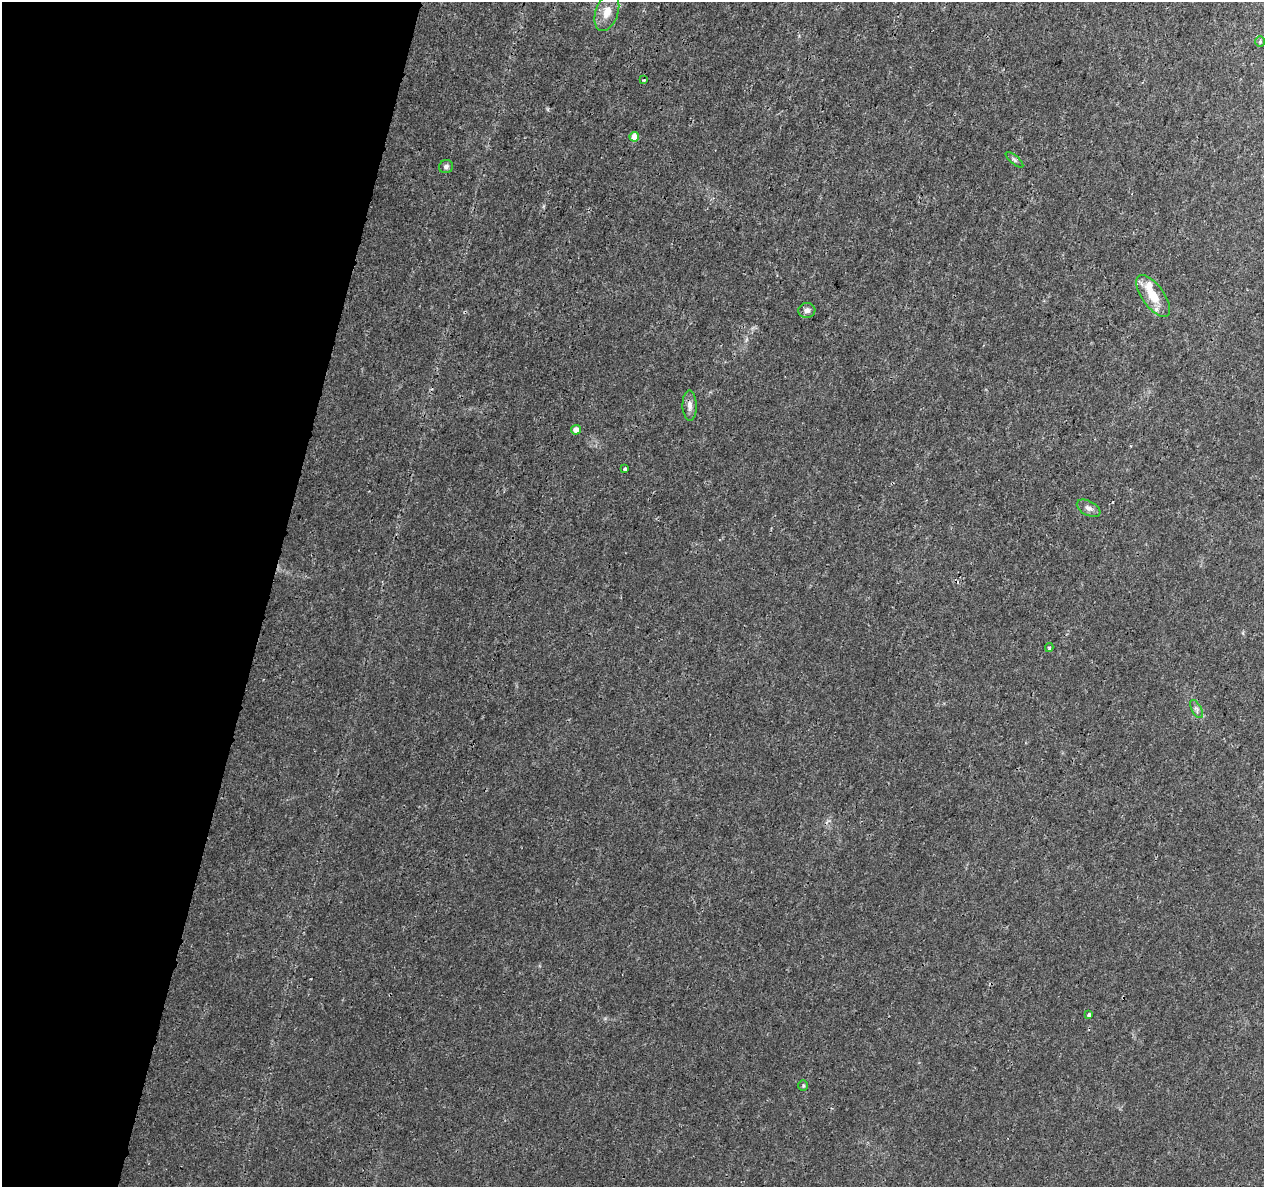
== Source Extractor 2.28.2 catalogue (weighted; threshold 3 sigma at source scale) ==
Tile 9 of 4 x 4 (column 1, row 3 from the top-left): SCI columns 2-1263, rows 1411-2595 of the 5060 x 5251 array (HDU 1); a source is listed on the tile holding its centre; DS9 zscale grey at full resolution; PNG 1266 x 1189 px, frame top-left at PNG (2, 2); each listed source drawn as its Kron ellipse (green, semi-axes under 4 px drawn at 4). Shown black and unused: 21% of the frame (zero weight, under 3 of 4 exposures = <1% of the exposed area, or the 3 px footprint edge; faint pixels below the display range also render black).
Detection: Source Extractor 2.28.2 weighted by HDU 2 'WHT'; one run over the whole footprint, this tile lists its part. Background 0.00727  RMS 0.0015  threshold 0.00661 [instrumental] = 3 sigma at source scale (4.5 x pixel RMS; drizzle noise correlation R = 1.50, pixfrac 1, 0.0396/0.0396 arcsec/px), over >= 5 px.
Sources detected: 18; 1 cosmic-ray / hot-pixel residue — neither listed nor drawn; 1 inside a brighter listed object's ellipse — not listed separately; the other 16 listed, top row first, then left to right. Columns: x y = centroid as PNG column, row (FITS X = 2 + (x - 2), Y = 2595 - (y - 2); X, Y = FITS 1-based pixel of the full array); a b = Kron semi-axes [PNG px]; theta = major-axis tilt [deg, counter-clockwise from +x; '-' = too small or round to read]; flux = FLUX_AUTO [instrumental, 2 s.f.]
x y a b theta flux
607 12 20 11 71 2.1
1260 42 5 5 - 0.22
644 80 3 3 - 0.26
634 137 5 5 - 1.4
1014 160 11 3 -40 0.31
446 167 7 6 - 0.42
1153 296 24 11 -54 3.5
807 310 8 7 - 0.69
690 406 15 7 -88 0.85
576 430 5 4 - 0.99
625 469 3 3 - 0.52
1089 508 13 7 -28 0.7
1049 648 4 3 - 0.26
1196 709 10 5 -62 0.44
1089 1015 3 3 - 0.88
803 1085 5 4 - 0.18